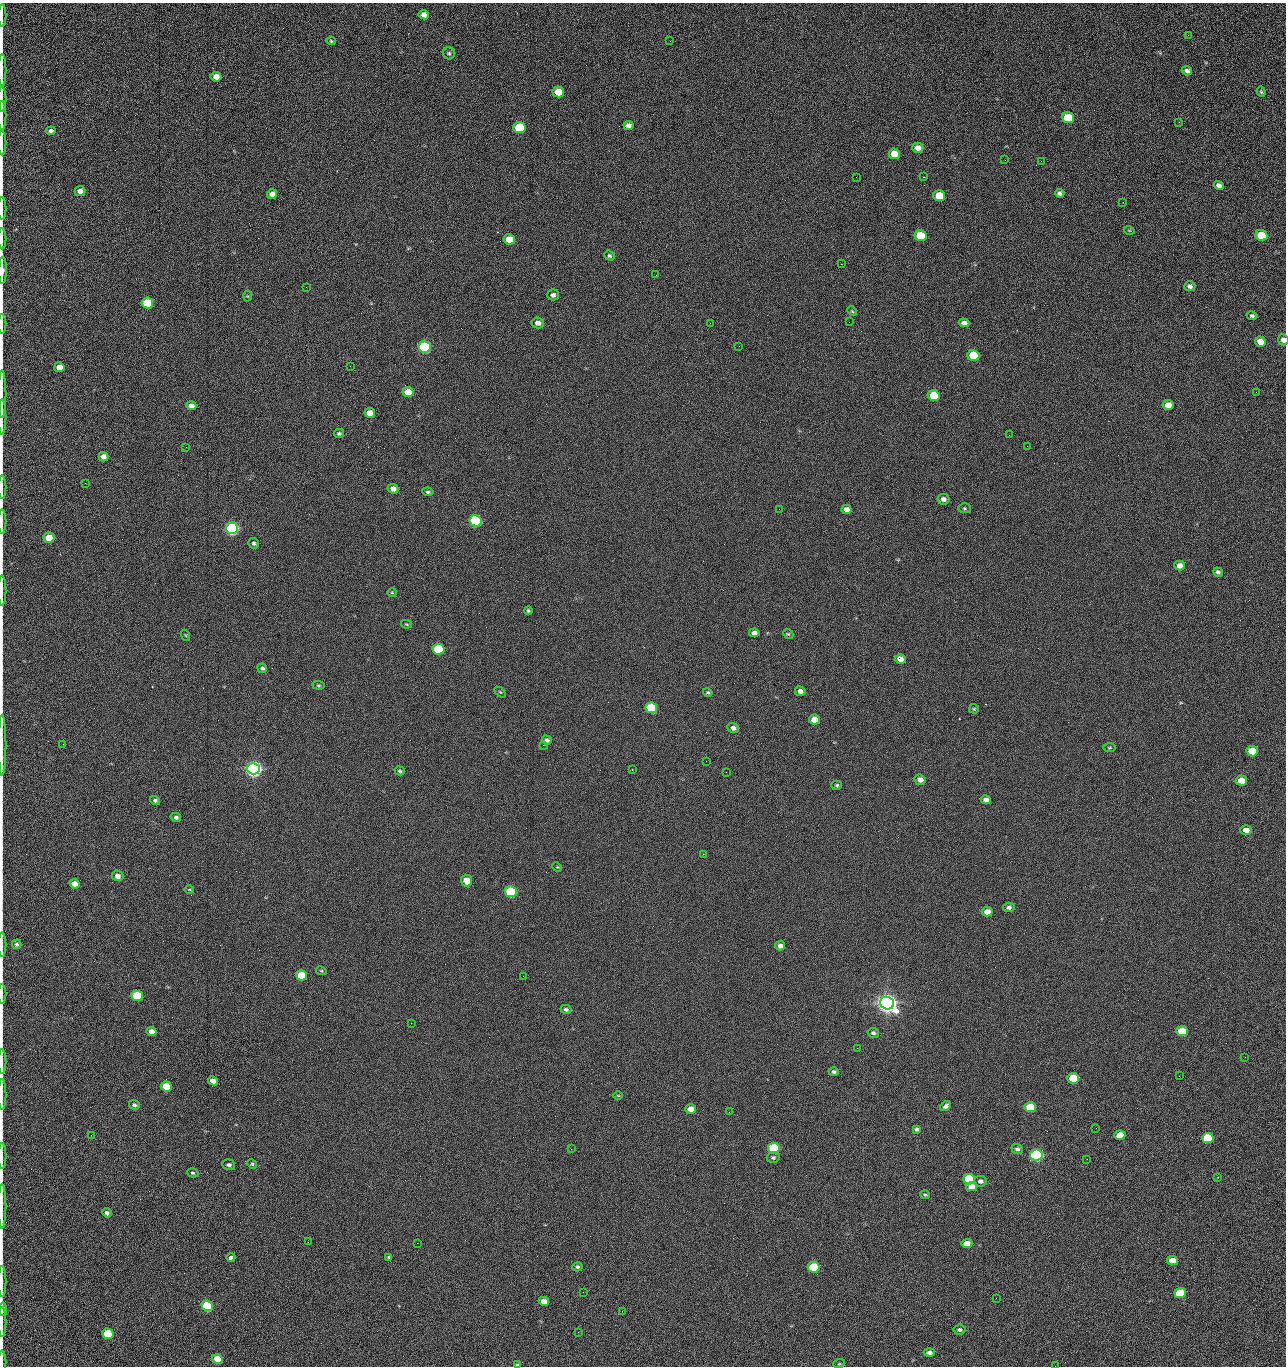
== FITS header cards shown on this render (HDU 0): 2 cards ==
NAXIS1  =                 1284 /fastest changing axis
NAXIS2  =                 1364 /next to fastest changing axis

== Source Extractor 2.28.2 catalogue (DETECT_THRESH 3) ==
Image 1284 x 1364 px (HDU 0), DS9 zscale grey, 1 PNG px = 1 image px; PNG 1288 x 1368 px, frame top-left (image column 1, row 1364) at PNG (2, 3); each listed source drawn as its Kron ellipse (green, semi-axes under 4 px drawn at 4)
Background 126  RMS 15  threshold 43.5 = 3 sigma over >= 5 px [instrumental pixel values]
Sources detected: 210; all 210 listed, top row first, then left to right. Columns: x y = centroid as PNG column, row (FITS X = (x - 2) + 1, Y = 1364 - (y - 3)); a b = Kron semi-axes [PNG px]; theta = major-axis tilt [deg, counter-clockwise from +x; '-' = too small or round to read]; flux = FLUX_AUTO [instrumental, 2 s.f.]
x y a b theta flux
424 15 5 4 - 4.9e+03
2 16 11 2 90 2.2e+03
1188 35 3 2 - 1.7e+03
331 41 5 4 - 1.4e+03
670 41 2 2 - 2.4e+03
449 53 6 6 - 1.7e+03
2 70 16 2 90 3.0e+03
1187 71 5 4 - 2.8e+03
216 77 5 5 - 8.7e+03
558 92 6 5 - 2.3e+04
1261 92 5 4 - 1.1e+03
2 99 12 2 90 1.7e+03
2 115 14 2 90 1.8e+03
1068 118 6 5 - 4.3e+04
1179 122 3 2 - 1.5e+03
628 125 5 4 - 3.5e+03
519 128 6 5 - 5.4e+04
51 131 5 4 - 2.6e+03
2 143 12 2 90 2.0e+03
918 148 6 5 - 6.7e+03
894 154 6 5 - 1.6e+04
1005 160 2 2 - 1.4e+03
1041 161 2 2 - 2.0e+03
856 177 2 2 - 2.2e+03
923 177 2 2 - 3.1e+04
1219 185 5 4 - 3.7e+03
80 191 5 5 - 5.0e+03
1060 193 5 4 - 2.6e+03
272 194 5 4 - 5.7e+03
939 196 6 5 - 2.8e+04
1123 202 3 2 - 1.0e+03
2 209 11 2 90 1.9e+03
1129 230 5 3 - 8.3e+02
1261 235 6 5 - 2.5e+04
920 236 6 5 - 4.1e+04
2 239 10 2 90 1.7e+03
509 239 6 5 - 2.0e+04
609 256 5 5 - 1.7e+03
841 264 2 2 - 2.7e+04
2 271 13 2 89 5.8e+03
656 275 2 2 - 3.7e+02
1190 286 5 5 - 2.6e+03
306 287 2 2 - 7.6e+02
553 295 5 5 - 3.1e+03
248 296 5 3 - 9.0e+02
147 303 6 5 - 5.1e+04
852 311 5 3 - 9.4e+02
1252 316 5 4 - 2.1e+03
849 322 3 2 - 7.3e+02
538 323 6 5 - 5.1e+03
710 323 2 2 - 3.4e+03
964 323 5 4 - 3.9e+03
2 324 10 2 90 1.6e+03
1283 340 6 5 - 4.2e+03
1260 342 5 5 - 9.9e+03
739 346 2 2 - 4.9e+02
425 347 6 5 - 1.6e+05
973 355 6 5 - 3.9e+04
350 366 2 2 - 2.5e+03
59 367 5 5 - 1.1e+04
408 392 6 5 - 2.0e+04
1256 392 2 2 - 1.6e+03
2 394 24 2 90 3.2e+03
934 395 6 5 - 3.3e+04
1168 405 5 5 - 9.7e+03
191 406 5 4 - 4.5e+03
370 413 5 5 - 9.1e+03
2 417 18 2 90 2.7e+03
339 433 5 4 - 1.7e+03
1009 435 2 2 - 1.4e+03
1027 446 2 2 - 5.1e+02
186 447 2 2 - 2.9e+03
103 457 5 4 - 5.8e+03
85 483 3 2 - 1.1e+03
2 487 11 2 90 1.7e+03
393 489 5 5 - 5.2e+03
428 492 5 4 - 1.7e+03
944 499 6 5 - 3.6e+03
964 508 6 5 - 1.4e+03
779 509 2 2 - 4.4e+02
846 509 5 4 - 5.0e+03
2 521 12 2 90 2.0e+03
475 521 6 5 - 2.0e+05
232 528 6 5 - 3.2e+05
49 538 5 5 - 1.9e+04
254 543 5 5 - 1.8e+03
1180 565 5 5 - 5.2e+03
1218 572 5 4 - 2.1e+03
2 590 15 2 90 2.4e+03
392 592 4 4 - 9.6e+02
528 611 4 3 - 1.3e+03
406 624 5 4 - 1.0e+03
754 633 5 4 - 5.1e+03
788 634 5 4 - 1.1e+03
185 635 5 3 - 8.4e+02
439 649 6 5 - 9.1e+04
900 659 5 5 - 6.7e+03
262 668 5 5 - 2.1e+03
318 685 6 4 -7 1.2e+03
800 691 5 5 - 4.1e+03
500 692 6 4 -43 1.1e+03
708 692 5 4 - 1.3e+03
651 708 6 5 - 7.4e+04
974 709 5 5 - 1.2e+03
814 720 5 5 - 1.4e+04
733 728 6 5 - 3.7e+03
547 740 5 4 - 2.6e+03
63 744 2 2 - 5.8e+02
2 745 30 2 90 5.0e+03
543 745 2 2 - 3.5e+03
1110 748 6 3 0 1.1e+03
1252 751 6 5 - 2.7e+04
706 761 2 2 - 2.0e+03
253 769 6 5 - 7.2e+05
632 770 3 2 - 6.7e+02
400 771 5 4 - 1.5e+03
726 772 2 2 - 2.5e+03
920 780 6 5 - 5.9e+03
1241 781 5 5 - 1.3e+04
837 785 5 4 - 1.4e+03
155 800 5 4 - 1.9e+03
986 800 5 4 - 4.2e+03
176 817 5 4 - 2.2e+03
1246 830 6 4 -2 6.1e+03
703 854 2 2 - 5.7e+02
557 867 5 4 - 9.9e+02
118 876 6 5 - 5.5e+03
467 880 6 5 - 1.3e+04
75 884 5 4 - 9.6e+03
189 889 5 3 - 9.4e+02
511 892 6 5 - 1.2e+05
1009 907 6 4 5 2.8e+03
987 912 5 4 - 9.2e+03
17 944 5 4 - 1.8e+03
2 945 12 2 90 1.9e+03
780 946 5 4 - 3.7e+03
321 971 5 4 - 1.2e+03
301 975 5 5 - 3.3e+04
523 976 2 2 - 2.1e+03
2 994 10 2 90 1.5e+03
137 996 6 5 - 5.2e+04
887 1003 7 6 - 1.2e+06
566 1009 5 4 - 2.2e+03
411 1023 2 2 - 5.5e+03
151 1031 5 4 - 6.1e+03
1182 1031 6 5 - 2.9e+04
873 1033 6 5 - 2.2e+03
857 1048 3 2 - 1.5e+03
1245 1057 2 2 - 1.9e+03
2 1061 12 2 90 2.1e+03
834 1072 5 4 - 2.0e+03
1179 1076 2 2 - 2.7e+03
1073 1078 6 5 - 4.8e+04
213 1081 5 4 - 5.9e+03
166 1086 5 5 - 3.1e+04
2 1095 15 2 90 2.4e+03
618 1095 5 3 - 7.6e+02
134 1105 5 4 - 1.9e+03
945 1106 6 4 38 2.5e+03
1030 1107 6 5 - 4.4e+04
691 1109 5 4 - 9.1e+03
729 1112 3 2 - 1.0e+03
1096 1128 2 2 - 4.0e+02
916 1129 4 4 - 1.8e+03
91 1135 2 2 - 2.5e+03
1120 1135 5 5 - 1.7e+04
1208 1138 6 5 - 5.8e+04
774 1148 6 5 - 7.9e+04
571 1149 3 2 - 1.1e+03
1017 1149 6 5 - 2.5e+03
1036 1155 6 5 - 2.8e+05
2 1156 13 2 90 1.9e+03
773 1158 6 5 - 2.1e+03
1087 1159 2 2 - 1.3e+03
252 1164 5 4 - 1.2e+03
229 1165 6 5 - 2.5e+03
193 1173 6 4 -15 1.4e+03
1218 1177 4 2 - 5.6e+02
969 1179 6 5 - 8.4e+04
980 1181 6 5 - 3.6e+03
971 1187 5 4 - 9.5e+03
925 1195 5 4 - 1.3e+03
2 1206 22 2 90 3.4e+03
107 1213 5 4 - 2.5e+03
308 1242 2 2 - 1.9e+03
417 1243 2 2 - 5.4e+03
967 1243 5 4 - 8.8e+03
231 1257 4 3 - 9.9e+03
389 1257 4 3 - 1.4e+03
1172 1260 5 4 - 1.3e+04
577 1267 5 4 - 1.7e+03
814 1267 6 5 - 8.0e+04
2 1281 15 2 90 2.4e+03
583 1292 2 2 - 5.2e+02
1180 1293 6 5 - 4.6e+04
996 1298 2 2 - 2.7e+03
544 1301 5 4 - 7.6e+03
207 1306 6 5 - 9.9e+04
3 1309 6 3 -88 1.1e+04
622 1311 3 2 - 8.6e+02
2 1322 15 2 90 2.7e+03
960 1330 6 5 - 2.1e+03
578 1332 2 2 - 3.8e+03
108 1334 5 5 - 5.4e+04
929 1352 5 4 - 3.4e+03
217 1359 5 4 - 1.8e+04
2 1362 11 2 90 1.4e+03
839 1364 6 3 18 9.9e+02
518 1365 4 3 - 1.7e+03
1055 1366 2 2 - 2.1e+03
At the frame edge (FLAGS 8, measured only in part): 28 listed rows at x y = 2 16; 2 70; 2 99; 2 115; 2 143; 2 209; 2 239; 2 271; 2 324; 1283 340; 2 394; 2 417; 2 487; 2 521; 2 590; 2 745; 2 945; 2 994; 2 1061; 2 1095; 2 1156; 2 1206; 2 1281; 3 1309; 2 1322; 2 1362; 518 1365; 1055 1366

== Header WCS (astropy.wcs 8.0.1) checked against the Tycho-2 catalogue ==
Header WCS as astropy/WCSLIB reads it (CRVAL/CRPIX/CD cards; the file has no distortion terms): RA---TAN/DEC--TAN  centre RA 15:41:40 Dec +52:00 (235.42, +51.99 deg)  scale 1.26 arcsec/px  FOV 26.9' x 28.5'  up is +92 deg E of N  parity flipped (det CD > 0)
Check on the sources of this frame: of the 60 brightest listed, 10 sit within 2.0 arcsec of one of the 11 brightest Tycho-2 stars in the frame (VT <= 12.29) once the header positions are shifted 0.54 arcsec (0.28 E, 0.46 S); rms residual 0.83 arcsec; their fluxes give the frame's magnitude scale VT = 24.51 - 2.5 log10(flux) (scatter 0.28 mag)
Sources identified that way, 10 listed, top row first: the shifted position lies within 2.0 arcsec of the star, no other Tycho-2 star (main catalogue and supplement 1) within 4.0 arcsec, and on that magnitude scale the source's flux lands within +1.5 / -3 mag of the star's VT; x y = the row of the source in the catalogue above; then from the Tycho-2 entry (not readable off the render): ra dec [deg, ICRS J2000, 3 dp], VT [Tycho-2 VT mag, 2 dp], TYC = Tycho-2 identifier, HIP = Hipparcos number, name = IAU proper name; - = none
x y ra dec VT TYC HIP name
425 347 235.614 +52.064 11.61 3489-1132-1 - -
475 521 235.514 +52.049 11.19 3489-1407-1 - -
232 528 235.515 +52.133 11.12 3489-1380-1 - -
253 769 235.378 +52.130 9.31 3489-1322-1 76850 -
511 892 235.303 +52.042 11.52 3489-958-1 - -
887 1003 235.232 +51.912 9.59 3489-824-1 - -
1036 1155 235.143 +51.862 10.97 3489-1016-1 - -
969 1179 235.131 +51.886 12.29 3489-908-1 - -
814 1267 235.084 +51.941 11.45 3489-1346-1 - -
207 1306 235.075 +52.152 11.74 3489-912-1 - -